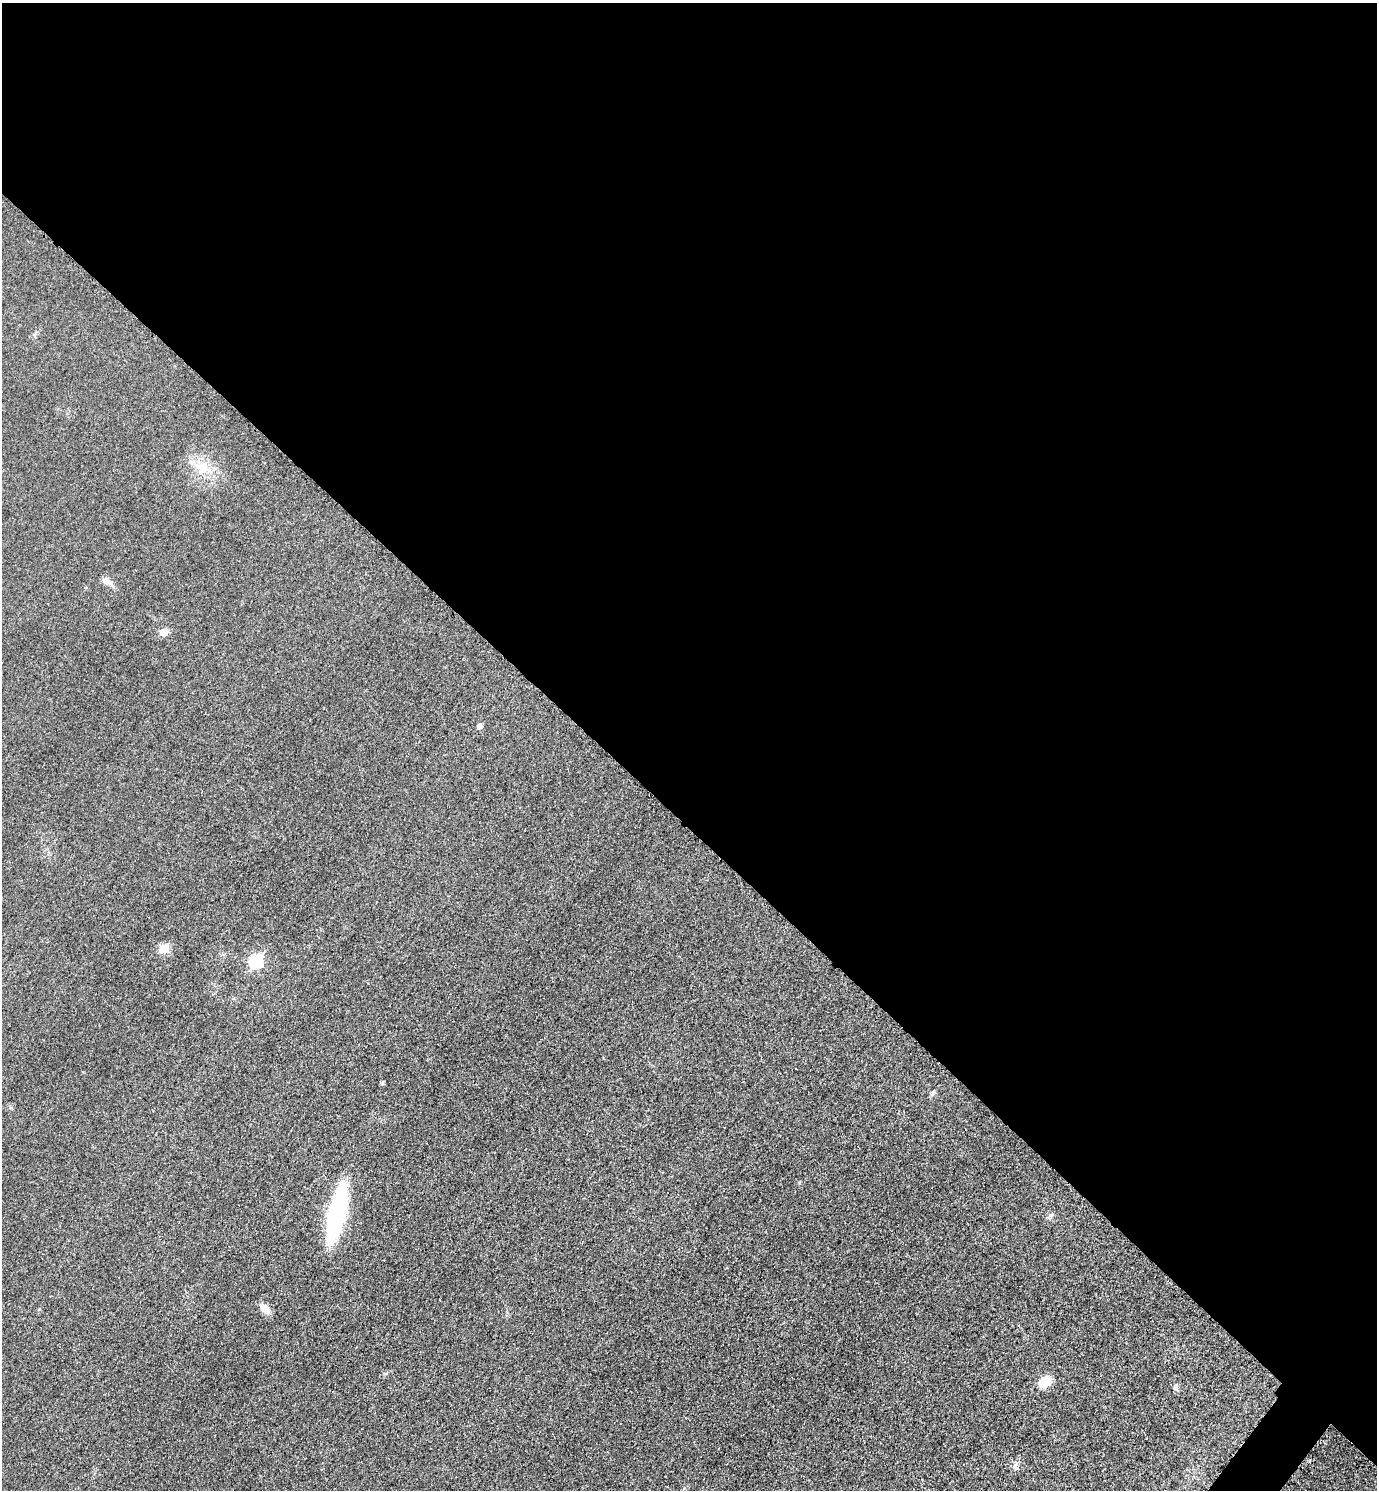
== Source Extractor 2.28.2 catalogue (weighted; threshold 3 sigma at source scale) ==
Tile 3 of 4 x 4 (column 3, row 1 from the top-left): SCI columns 2922-4296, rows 4487-5974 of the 5988 x 5986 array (HDU 1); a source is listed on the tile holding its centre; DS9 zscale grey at full resolution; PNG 1379 x 1492 px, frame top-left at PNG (2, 3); no overlay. Shown black and unused: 56% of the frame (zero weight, under 3 of 5 exposures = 2% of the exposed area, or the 3 px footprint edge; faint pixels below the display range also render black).
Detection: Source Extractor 2.28.2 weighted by HDU 2 'WHT'; one run over the whole footprint, this tile lists its part. Background 0.0321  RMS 0.0055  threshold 0.0249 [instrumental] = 3 sigma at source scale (4.5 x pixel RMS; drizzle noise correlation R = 1.50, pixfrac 1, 0.05/0.05 arcsec/px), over >= 5 px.
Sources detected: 13; all 13 listed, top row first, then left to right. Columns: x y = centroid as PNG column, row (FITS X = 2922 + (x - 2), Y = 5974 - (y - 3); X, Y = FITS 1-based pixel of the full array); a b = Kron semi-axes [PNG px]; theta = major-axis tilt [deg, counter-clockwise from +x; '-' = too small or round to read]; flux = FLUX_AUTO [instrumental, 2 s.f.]
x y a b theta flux
202 468 20 12 70 9.5
106 581 12 8 -28 2.6
164 632 11 7 12 3.2
480 726 5 5 - 2.6
164 948 6 5 - 17
256 961 7 6 - 50
382 1083 5 5 - 0.86
933 1092 6 5 - 1.1
337 1213 42 12 77 94
264 1309 12 8 -45 4.9
1044 1382 15 11 39 8.9
1176 1387 10 6 -78 1.8
1015 1466 12 7 -84 2.2
Unlisted compact peaks at least as high as the median listed source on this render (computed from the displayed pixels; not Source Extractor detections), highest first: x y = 1050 1215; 799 1183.